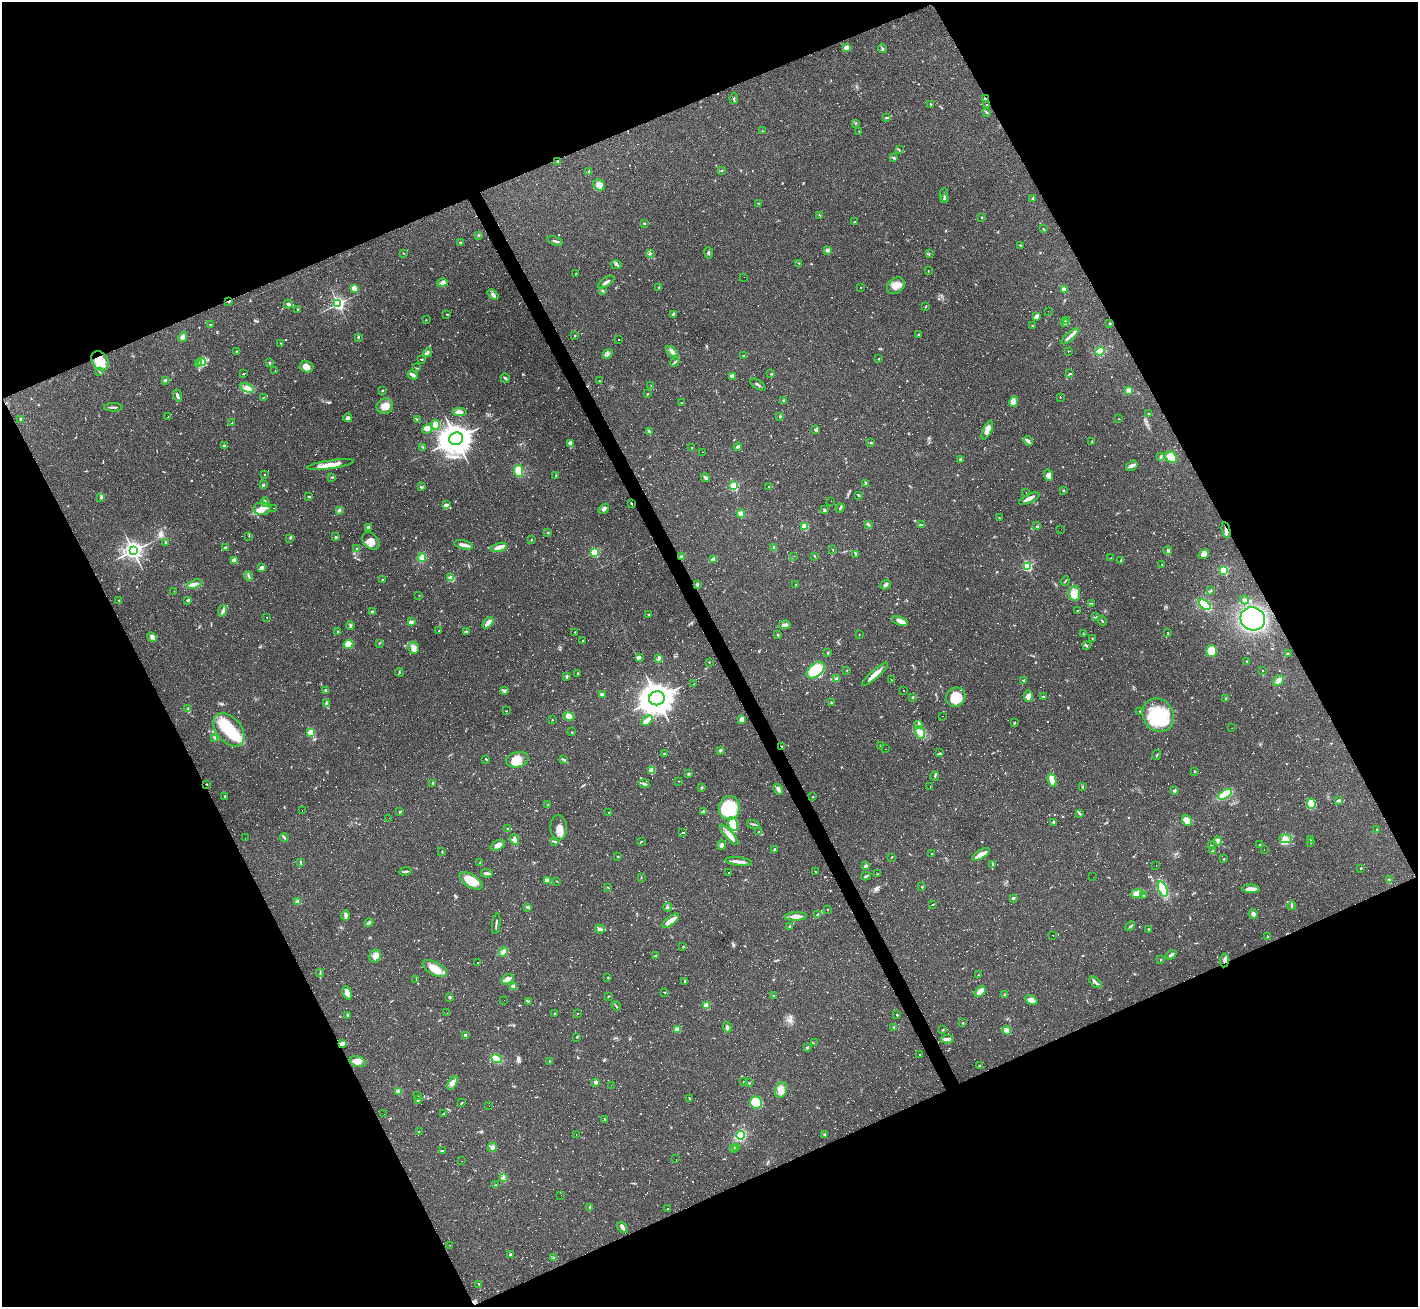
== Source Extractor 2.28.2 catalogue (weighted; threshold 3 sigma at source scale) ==
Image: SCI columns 1-5661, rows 151-5367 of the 5661 x 5650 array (HDU 1 of 3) = the unmasked area's bounding box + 8 px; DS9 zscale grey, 4 x 4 block average (1 PNG px = mean of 4 x 4 image px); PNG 1420 x 1309 px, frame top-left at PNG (2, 2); each listed source drawn as its Kron ellipse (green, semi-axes under 4 px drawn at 4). Shown black and unused: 45% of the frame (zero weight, under 3 of 4 exposures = <1% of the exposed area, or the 3 px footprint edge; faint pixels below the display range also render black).
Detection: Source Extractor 2.28.2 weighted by HDU 2 'WHT'. Background 0.0685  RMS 0.0052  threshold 0.0234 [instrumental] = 3 sigma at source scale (4.5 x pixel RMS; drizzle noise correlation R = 1.50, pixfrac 1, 0.05/0.05 arcsec/px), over >= 5 px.
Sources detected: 1697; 45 too faint to see at this stretch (4 x 4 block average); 6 inside a brighter object's white glare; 608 cosmic-ray / hot-pixel residue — neither listed nor drawn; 16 coinciding with a brighter row at this scale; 49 inside a brighter listed object's ellipse — not listed separately; of the other 973, all 500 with FLUX_AUTO >= 1.35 (the completeness limit of this list) listed and drawn (473 fainter detections not listed), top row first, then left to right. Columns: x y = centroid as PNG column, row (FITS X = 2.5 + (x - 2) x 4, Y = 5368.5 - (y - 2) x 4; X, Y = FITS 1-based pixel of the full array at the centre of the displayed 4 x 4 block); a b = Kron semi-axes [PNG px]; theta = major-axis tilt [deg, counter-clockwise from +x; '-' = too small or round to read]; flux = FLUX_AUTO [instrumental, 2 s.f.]
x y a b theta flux
846 48 3 3 - 17
882 48 4 3 - 4.4
734 98 5 2 - 3.5
985 99 4 2 - 7.2
931 104 4 2 - 3.8
987 105 2 2 - 2.5
986 112 3 2 - 2.2
887 117 4 2 - 2.6
855 123 3 2 - 2.3
762 131 2 2 - 1.6
859 131 2 2 - 1.5
899 150 3 2 - 3.2
894 158 3 2 - 2.8
557 161 3 2 - 2.7
589 171 2 2 - 2.2
722 171 2 2 - 1.5
599 185 7 5 -39 18
944 195 7 2 87 4
1033 198 4 2 - 3.9
945 199 4 2 - 9.6
758 203 2 2 - 1.5
820 215 4 2 - 2.6
981 217 3 2 - 1.9
855 222 3 2 - 2.7
644 223 3 2 - 2
1043 229 2 2 - 1.8
479 235 3 2 - 3.3
555 241 8 2 -18 6.8
461 243 3 2 - 4.3
1020 245 3 2 - 1.6
827 250 2 2 - 12
404 253 3 2 - 1.9
650 253 2 2 - 1.5
709 253 5 2 - 5.9
929 253 2 2 - 1.7
799 263 2 2 - 2.1
616 264 5 3 - 6
928 271 2 2 - 1.5
576 273 2 2 - 1.4
744 277 2 2 - 1.9
606 282 9 2 33 11
442 283 5 3 - 11
896 286 10 7 43 36
659 287 3 2 - 3.4
861 287 2 2 - 1.7
354 288 4 3 - 15
1064 289 3 2 - 14
602 291 3 2 - 3.7
493 295 6 2 -40 9.7
229 301 4 2 - 4.1
288 304 4 3 - 6.8
338 304 2 2 - 760
925 307 2 2 - 1.8
297 309 2 2 - 2.4
1048 311 2 2 - 1.4
447 314 2 2 - 1.9
673 314 3 2 - 3.9
1036 316 3 2 - 18
426 320 2 2 - 1.6
1067 321 2 2 - 1.4
1064 323 3 2 - 3.8
1110 323 2 2 - 2.7
210 325 2 2 - 4.2
1032 326 2 2 - 1.6
575 335 2 2 - 1.6
918 335 3 2 - 1.7
1070 336 11 2 42 13
183 337 5 4 - 9.7
358 337 4 2 - 3.1
619 339 2 2 - 63
281 343 2 2 - 1.5
237 351 3 2 - 2.5
1068 351 2 2 - 2.9
1100 351 5 3 - 43
672 352 7 3 -45 9.6
428 353 5 2 - 8.3
608 354 5 2 - 4
744 356 3 2 - 6.8
879 358 3 2 - 1.4
421 359 3 2 - 2.1
100 361 10 7 -59 49
202 362 4 2 - 4.3
675 362 5 2 - 4.6
198 363 3 2 - 3.4
270 363 2 2 - 2.8
306 367 7 5 -16 17
417 368 2 2 - 1.6
275 370 2 2 - 2.5
99 372 3 2 - 1.8
243 374 2 2 - 42
771 374 3 2 - 2
1070 374 2 2 - 2.6
413 375 5 2 - 14
732 376 3 2 - 5
505 378 5 2 - 5.9
165 380 3 2 - 3
599 381 2 2 - 2.4
758 385 9 2 -35 6.6
651 386 2 2 - 1.4
247 388 7 4 -21 24
382 390 2 2 - 3
1128 390 4 3 - 9.8
647 394 2 2 - 2.5
177 395 6 2 -69 8.1
263 397 2 2 - 1.4
1060 397 2 2 - 1.6
784 400 4 2 - 3.6
1013 402 5 4 - 12
682 403 3 2 - 2.2
385 406 8 7 - 31
113 407 9 2 -2 7.3
460 412 7 3 4 12
1149 414 2 2 - 1.6
780 416 2 2 - 3.3
168 417 2 2 - 170
348 418 4 3 - 5.4
21 419 2 2 - 8.2
417 419 3 2 - 1.6
1119 419 2 2 - 1.4
232 423 2 2 - 1.4
435 425 5 4 - 17
427 429 6 3 35 10
816 430 4 3 - 6.2
987 430 10 3 65 25
649 432 4 2 - 3.8
456 439 7 6 - 4500
1028 441 5 3 - 7
1092 441 4 2 - 2.4
871 443 3 2 - 2.2
571 444 4 2 - 6.8
224 446 2 2 - 5.6
423 447 2 2 - 1.4
738 447 4 3 - 5.5
691 448 2 2 - 1.5
703 452 2 2 - 2.7
1161 457 3 2 - 3.9
1171 457 6 5 - 22
960 459 2 2 - 5.4
331 465 23 3 8 44
1132 466 6 4 35 11
519 471 6 4 -84 37
264 474 2 2 - 1.5
1048 475 6 4 -66 11
556 476 2 2 - 1.4
332 477 3 2 - 2.3
705 477 5 3 - 6.7
866 484 3 2 - 4.1
263 485 2 2 - 18
733 486 2 2 - 280
769 486 2 2 - 4.5
421 487 3 2 - 3.8
1064 490 2 2 - 2.5
1026 492 2 2 - 1.7
858 495 3 2 - 3
101 497 3 2 - 3.7
309 497 3 2 - 2.7
1029 499 11 3 24 16
831 501 2 2 - 11
265 502 4 2 - 5.4
631 503 2 2 - 2.1
446 504 4 2 - 3.8
274 508 2 2 - 1.5
840 508 5 2 - 3.5
262 509 8 6 3 23
604 509 6 3 44 8.3
339 510 3 2 - 6.5
824 510 3 3 - 4.8
741 513 4 3 - 16
999 518 3 2 - 1.7
868 524 3 2 - 1.9
922 525 3 2 - 2.3
804 526 2 2 - 170
1036 526 3 2 - 2.1
368 527 3 2 - 6.2
1061 529 2 2 - 2.7
1226 530 8 2 -78 10
548 533 2 2 - 1.6
249 536 2 2 - 1.5
336 537 2 2 - 6
290 538 3 2 - 3.3
531 540 2 2 - 1.6
371 541 10 7 -47 29
166 543 4 2 - 2.5
463 545 9 2 -13 20
499 547 8 3 16 14
225 548 2 2 - 23
774 548 3 2 - 2.7
357 549 2 2 - 6.3
833 549 2 2 - 1.7
1167 550 4 3 - 5.9
133 551 3 3 - 1400
594 553 2 2 - 290
856 554 3 2 - 2
1204 554 6 4 37 14
794 556 2 2 - 17
815 556 2 2 - 2
422 557 4 3 - 24
681 557 2 2 - 38
1111 558 2 2 - 1.5
713 560 3 2 - 16
1121 560 2 2 - 2.4
234 561 4 2 - 19
1162 564 2 2 - 3.5
1027 566 2 2 - 390
261 568 4 3 - 15
1223 571 2 2 - 240
249 576 5 2 - 4
451 578 2 2 - 58
383 580 2 2 - 18
1065 581 5 2 - 3
194 584 8 3 18 13
697 584 4 3 - 4.4
796 584 2 2 - 1.5
885 585 6 3 40 7.5
174 591 2 2 - 1.9
1211 591 2 2 - 1.5
1074 593 8 5 86 26
419 596 2 2 - 1.4
119 600 2 2 - 3
188 600 4 2 - 3.9
1244 600 4 3 - 9.8
1092 603 2 2 - 1.6
1205 605 6 4 -41 110
1077 610 2 2 - 1.6
223 611 6 2 72 8.3
372 611 3 2 - 3.1
649 614 2 2 - 2.2
267 617 2 2 - 2.2
1096 617 2 2 - 1.6
1253 619 12 11 - 450
900 621 8 3 -20 21
1102 621 5 2 - 1.9
411 622 4 3 - 13
488 623 6 2 48 35
785 625 6 3 2 14
350 626 4 3 - 4.7
439 631 2 2 - 1.4
466 631 3 2 - 3.1
338 632 2 2 - 2.8
575 632 2 2 - 1.7
1168 633 3 2 - 2.7
1083 634 2 2 - 2.1
778 635 2 2 - 2.7
859 635 2 2 - 2.4
152 637 5 3 - 7.4
1092 638 3 2 - 1.8
582 640 2 2 - 200
379 643 2 2 - 1.6
348 644 5 4 - 31
1086 645 4 2 - 4.2
414 648 6 5 - 15
1211 651 6 5 - 46
828 653 3 2 - 2.7
1288 654 2 2 - 1.6
640 658 4 2 - 3.6
659 658 4 2 - 5.9
1247 661 2 2 - 2
709 662 2 2 - 1.9
816 670 10 6 40 120
847 670 2 2 - 1.5
1262 670 2 2 - 2.2
399 672 4 2 - 1.9
577 673 2 2 - 1.7
875 674 17 3 41 32
566 676 3 2 - 3.5
837 678 4 2 - 4.1
891 680 3 2 - 1.5
1023 680 3 2 - 2.3
1278 680 6 3 45 16
693 684 2 2 - 1.8
326 690 2 2 - 20
904 690 2 2 - 63
504 691 3 3 - 3.7
602 694 4 2 - 9.1
1028 696 6 4 81 21
913 697 3 2 - 2.6
956 697 10 9 - 63
1043 697 2 2 - 3.4
657 698 8 7 - 5000
1226 699 2 2 - 16
832 703 2 2 - 18
327 704 2 2 - 3.5
188 709 3 2 - 4.5
506 711 2 2 - 1.7
1140 711 2 2 - 2.1
1158 715 17 15 -57 210
569 716 5 3 - 9.7
943 716 2 2 - 1.6
742 719 3 3 - 19
552 720 2 2 - 3.2
647 720 6 4 44 15
1014 723 4 2 - 2
919 725 3 2 - 3.2
1232 728 2 2 - 3.4
229 730 19 12 -49 130
311 732 2 2 - 180
572 732 2 2 - 2
920 732 6 4 -65 16
214 738 3 2 - 3.1
881 746 2 2 - 1.6
782 747 3 2 - 4.5
885 749 2 2 - 12
720 750 3 2 - 3.5
940 753 3 3 - 4.3
664 754 2 2 - 2.4
1157 755 5 2 - 2.3
486 759 2 2 - 2.8
563 759 2 2 - 1.4
517 760 11 7 14 54
652 770 4 3 - 30
1194 771 2 2 - 6.3
689 773 3 2 - 3.5
935 776 5 2 - 3.7
1052 780 7 3 -74 39
679 781 2 2 - 1.9
433 783 3 2 - 4.7
207 784 2 2 - 1.4
644 784 5 2 - 4.8
701 787 3 2 - 1.5
930 787 2 2 - 1.4
1082 787 2 2 - 4.1
778 789 6 2 -64 15
1174 791 3 3 - 5.7
1225 794 8 3 30 110
225 796 2 2 - 2.3
813 797 2 2 - 4.3
1338 800 3 2 - 4.7
1311 804 5 4 - 14
548 805 2 2 - 1.8
729 808 12 10 80 150
302 811 2 2 - 3
400 811 3 2 - 2.1
609 812 2 2 - 1.5
703 812 3 2 - 4.7
1079 813 4 2 - 3.9
389 818 2 2 - 2.7
1187 821 6 4 -57 36
1054 822 3 2 - 3.9
733 824 7 4 -76 98
753 824 6 2 -14 5.4
508 828 3 2 - 3.5
559 828 12 8 -88 29
1377 830 4 2 - 2.1
758 832 2 2 - 3.3
683 833 3 2 - 180
729 835 13 4 -48 23
284 837 4 2 - 4.3
245 838 2 2 - 2.1
514 839 5 4 - 15
1285 839 6 4 -2 15
1310 839 2 2 - 2.2
555 841 2 2 - 1.5
1218 841 4 3 - 6.3
641 842 3 2 - 140
1311 842 3 2 - 2.4
1260 844 3 2 - 3
498 845 8 4 29 14
721 845 5 2 - 9.5
1211 846 3 3 - 4.3
1264 849 2 2 - 1.4
774 850 3 2 - 9.9
1212 850 2 2 - 1.4
442 852 2 2 - 2
932 853 2 2 - 22
981 854 10 3 31 35
617 856 2 2 - 2
891 857 3 2 - 2.9
1224 859 2 2 - 2.1
739 861 13 2 -6 21
300 862 3 2 - 2.8
480 863 2 2 - 2.3
993 864 2 2 - 3.1
865 866 4 3 - 6.6
1156 866 2 2 - 8.5
1361 868 2 2 - 2.8
406 871 6 2 12 6.5
815 872 2 2 - 1.5
487 873 6 2 -7 10
729 873 2 2 - 47
877 874 2 2 - 1.4
866 876 5 2 - 3.7
641 877 3 2 - 1.9
1093 877 2 2 - 2
1389 879 2 2 - 1.8
548 880 4 2 - 34
471 881 13 6 -31 52
557 881 2 2 - 1.3
608 887 2 2 - 1.4
922 887 2 2 - 6.3
1163 889 8 4 -68 100
1251 889 9 4 -2 19
1137 893 6 4 10 21
1144 896 2 2 - 2.3
1013 898 3 2 - 4.1
298 902 2 2 - 61
933 904 3 2 - 100
1292 906 4 2 - 4.2
527 907 3 2 - 7.4
668 907 4 3 - 4.2
828 909 2 2 - 2.4
818 914 4 2 - 8
1253 914 5 3 - 9.9
346 916 5 3 - 7.4
796 917 11 3 2 19
671 921 10 4 38 32
369 923 4 3 - 6.4
496 924 10 2 83 6.5
789 926 4 2 - 2.4
1130 926 5 2 - 3.8
600 929 5 3 - 7.8
1148 929 3 2 - 2.2
1053 935 2 2 - 6.9
1268 937 2 2 - 2.6
683 947 2 2 - 1.8
503 952 5 3 - 14
1171 955 6 2 35 7.4
375 956 6 5 - 17
655 956 3 2 - 3.1
1161 960 2 2 - 1.5
1224 960 7 4 82 12
478 962 2 2 - 1.4
435 968 13 6 -28 37
320 973 4 2 - 3.5
978 975 2 2 - 1.5
608 978 2 2 - 6.5
416 979 2 2 - 1.4
507 979 6 4 38 14
685 981 3 2 - 2.7
1095 982 7 2 -41 7.6
513 987 3 2 - 16
980 991 7 3 42 41
664 992 3 2 - 2.1
347 993 7 4 -73 19
1004 994 2 2 - 2.9
608 996 2 2 - 2
773 996 2 2 - 1.5
449 997 3 2 - 4.1
504 1000 2 2 - 2.9
1031 1000 7 3 -29 20
528 1001 2 2 - 2.8
706 1005 3 3 - 19
616 1006 4 2 - 3.3
447 1013 2 2 - 3.8
578 1013 2 2 - 2
555 1014 2 2 - 3
347 1015 3 2 - 2.4
897 1015 2 2 - 2.2
963 1023 2 2 - 2
727 1027 5 2 - 6.8
894 1027 3 2 - 2.3
677 1029 4 3 - 21
943 1030 3 2 - 1.8
1006 1030 4 3 - 18
465 1035 3 3 - 10
577 1037 2 2 - 1.8
947 1039 7 3 8 11
814 1043 2 2 - 16
342 1044 4 3 - 16
807 1048 3 2 - 4.4
920 1055 2 2 - 2.3
497 1059 5 3 - 48
549 1061 2 2 - 1.8
357 1062 8 5 -18 21
979 1066 3 2 - 2.8
596 1082 2 2 - 15
744 1082 2 2 - 2.2
453 1083 7 3 63 12
749 1083 2 2 - 5.5
611 1085 2 2 - 2.4
781 1090 8 5 66 22
399 1091 2 2 - 93
418 1096 2 2 - 1.6
689 1098 2 2 - 2.8
418 1100 3 2 - 2.2
462 1103 3 2 - 1.9
756 1103 6 6 - 99
489 1106 2 2 - 2
384 1114 2 2 - 1.6
444 1114 4 2 - 2.9
605 1119 3 2 - 1.8
419 1131 2 2 - 1.4
576 1134 2 2 - 4.4
741 1135 4 3 - 58
824 1135 3 2 - 2.9
492 1147 5 4 - 13
737 1148 2 2 - 1.5
733 1149 3 3 - 4
442 1151 3 2 - 3
676 1159 2 2 - 1.7
462 1161 2 2 - 7.7
503 1178 2 2 - 2.1
496 1185 2 2 - 1.6
561 1195 2 2 - 6.8
590 1208 3 2 - 6.7
667 1209 2 2 - 4.5
622 1227 6 3 -49 8.2
450 1245 2 2 - 3.4
510 1255 2 2 - 16
553 1258 3 2 - 1.7
479 1284 3 2 - 2.7
Overlapping masked pixels (flux is a lower limit): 8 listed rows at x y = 985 99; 229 301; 100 361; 1226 530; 681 557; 782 747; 1224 960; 342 1044
Diffuse or blended objects may show on this block-average render without a row.